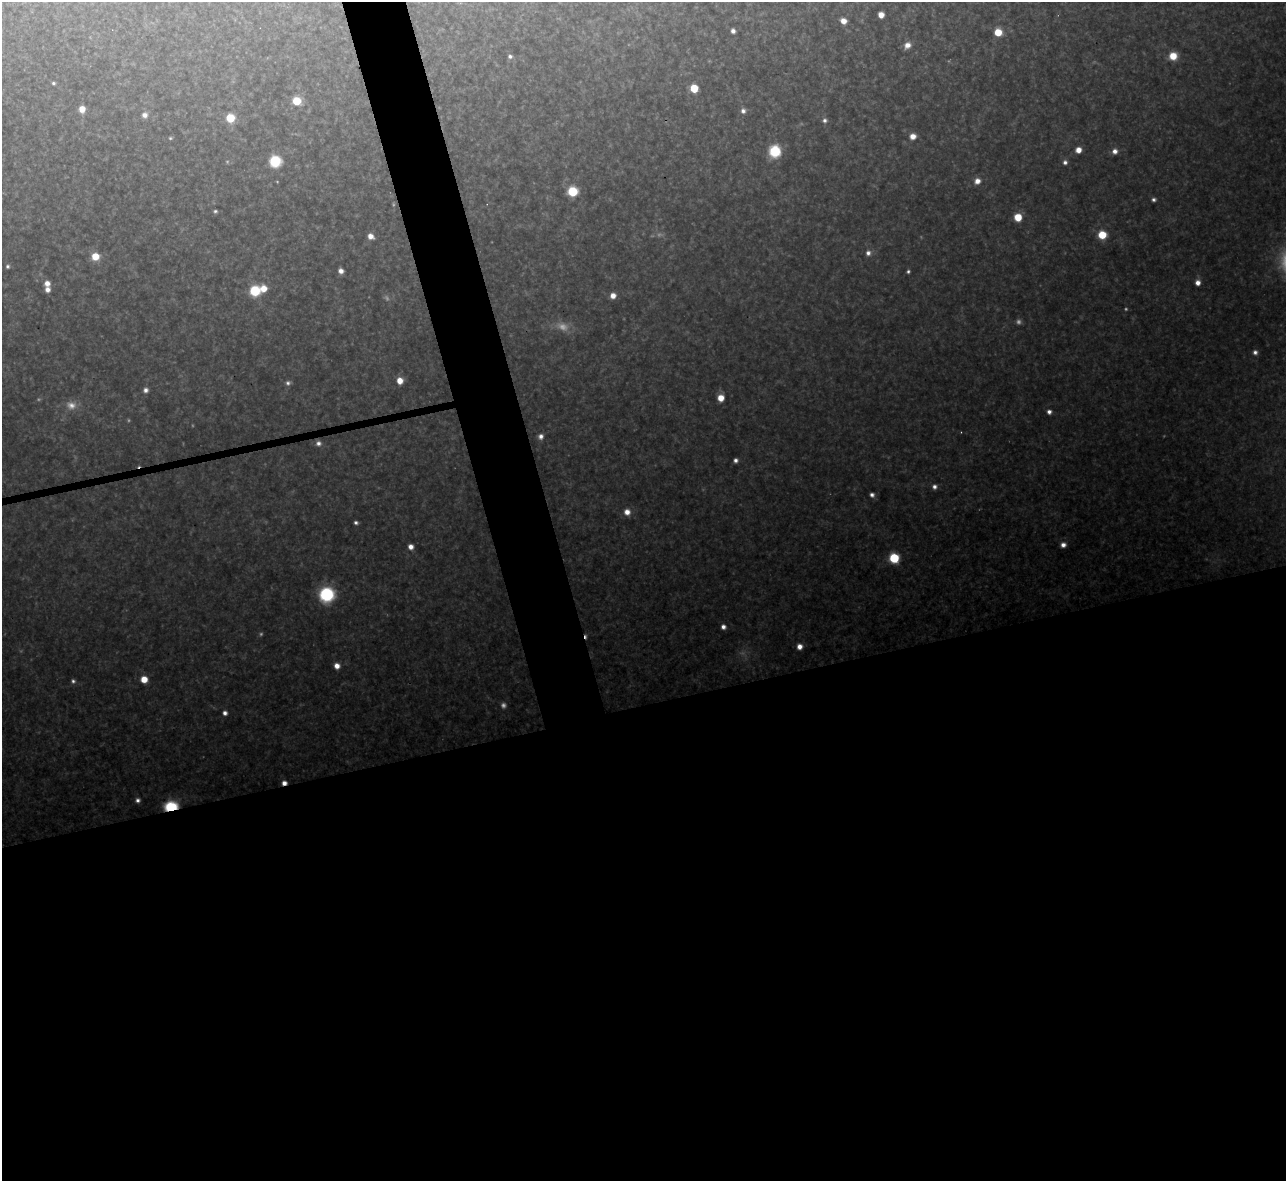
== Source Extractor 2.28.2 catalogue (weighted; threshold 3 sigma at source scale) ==
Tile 15 of 4 x 4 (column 3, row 4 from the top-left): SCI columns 2567-3850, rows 142-1320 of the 5133 x 5115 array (HDU 1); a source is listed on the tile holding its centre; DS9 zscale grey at full resolution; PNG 1288 x 1183 px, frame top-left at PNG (2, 2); no overlay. Shown black and unused: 43% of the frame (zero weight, under 3 of 4 exposures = <1% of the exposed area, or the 3 px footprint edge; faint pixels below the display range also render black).
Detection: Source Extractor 2.28.2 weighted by HDU 2 'WHT'; one run over the whole footprint, this tile lists its part. Background 0.314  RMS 0.019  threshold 0.0867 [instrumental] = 3 sigma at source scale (4.5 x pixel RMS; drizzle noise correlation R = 1.50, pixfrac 1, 0.05/0.05 arcsec/px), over >= 5 px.
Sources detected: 81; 12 too faint to see at this stretch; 3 cosmic-ray / hot-pixel residue — not listed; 1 inside a brighter listed object's ellipse — not listed separately; the other 65 listed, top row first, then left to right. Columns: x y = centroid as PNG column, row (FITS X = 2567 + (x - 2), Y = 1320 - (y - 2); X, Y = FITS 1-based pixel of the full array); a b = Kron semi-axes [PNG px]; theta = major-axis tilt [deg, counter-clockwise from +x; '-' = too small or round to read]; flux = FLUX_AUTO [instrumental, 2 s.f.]
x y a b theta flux
881 15 5 5 - 20
843 21 6 5 - 20
733 31 5 4 - 8.7
998 32 6 6 - 45
907 45 7 6 - 17
510 56 5 5 - 7
1173 56 8 8 - 37
53 83 4 4 - 4
694 88 6 5 - 64
297 101 7 6 - 60
82 109 6 6 - 24
743 111 7 6 - 8.6
145 115 7 7 - 12
230 118 6 6 - 65
825 120 6 5 - 6.4
913 136 7 6 - 20
170 138 5 4 - 3
1078 150 6 5 - 19
775 151 13 12 - 63
1115 151 6 6 - 12
275 161 8 8 - 100
1065 162 6 5 - 7.3
977 181 8 7 - 16
573 191 7 7 - 99
1154 200 6 4 -1 5.7
215 211 4 4 - 3.7
1018 217 7 6 - 45
1102 235 7 6 - 58
371 236 7 5 -32 16
868 253 7 7 - 9.9
95 256 7 7 - 40
8 266 5 4 - 4.3
341 271 5 5 - 12
908 271 4 3 - 4.1
47 283 6 6 - 15
1198 283 5 5 - 16
263 289 7 6 - 29
255 291 8 7 - 100
613 296 6 6 - 17
1255 352 6 5 - 7.9
400 381 6 6 - 24
288 383 7 6 - 6.6
146 390 6 6 - 9.2
721 398 6 6 - 28
1049 412 5 5 - 10
541 436 7 6 - 11
318 443 7 6 - 9.3
736 460 4 4 - 7.6
934 487 6 6 - 9.3
872 495 5 5 - 8.1
627 512 7 7 - 19
356 523 4 3 - 5.6
1063 545 6 5 - 12
411 547 6 5 - 14
894 558 7 7 - 100
327 594 12 11 - 170
723 627 5 5 - 10
799 646 6 5 - 15
337 666 5 5 - 18
144 679 6 6 - 35
73 681 5 5 - 5.5
225 713 5 5 - 9.3
284 783 5 4 - 12
138 800 5 5 - 7.4
171 807 8 6 8 160
Overlapping masked pixels (flux is a lower limit): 2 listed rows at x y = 284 783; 171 807